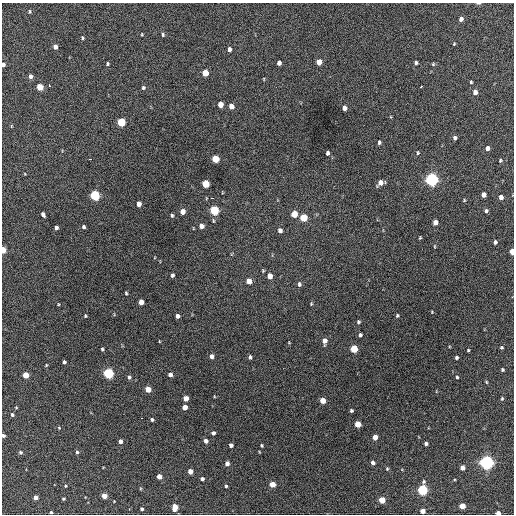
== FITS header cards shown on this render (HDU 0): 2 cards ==
NAXIS1  =                  512 / Axis length
NAXIS2  =                  512 / Axis length

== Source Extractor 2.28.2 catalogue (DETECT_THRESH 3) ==
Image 512 x 512 px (HDU 0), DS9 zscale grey, 1 PNG px = 1 image px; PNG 516 x 516 px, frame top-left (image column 1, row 512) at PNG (2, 3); no overlay
Background 707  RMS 20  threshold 58.6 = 3 sigma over >= 5 px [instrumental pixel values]
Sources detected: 142; all 142 listed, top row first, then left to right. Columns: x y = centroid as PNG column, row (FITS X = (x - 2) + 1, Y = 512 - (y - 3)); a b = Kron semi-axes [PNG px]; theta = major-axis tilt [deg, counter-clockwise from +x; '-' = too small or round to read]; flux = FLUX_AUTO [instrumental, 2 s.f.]
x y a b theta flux
478 3 6 3 0 1400
30 11 6 3 -90 1400
461 19 5 4 - 5500
142 34 3 2 - 1100
163 34 5 4 - 1800
82 38 4 3 - 1500
454 44 4 3 - 1100
55 47 4 4 - 7000
229 49 5 4 - 4400
319 62 5 4 - 15000
279 63 4 4 - 4900
416 63 5 4 - 2800
3 64 5 4 - 3300
107 64 4 3 - 1700
433 64 5 4 - 1400
205 73 5 4 - 23000
30 76 5 4 - 4700
264 79 5 3 - 990
471 82 3 3 - 1600
49 85 3 2 - 4000
40 87 5 4 - 29000
421 87 3 3 - 2900
143 88 5 5 - 2200
475 92 5 4 - 6600
220 105 5 4 - 14000
231 106 5 4 - 10000
344 108 5 4 - 6100
121 122 5 4 - 68000
11 126 5 3 - 1100
455 138 5 4 - 3300
379 142 5 3 - 2400
487 148 4 4 - 5400
327 153 4 3 - 3200
417 153 5 5 - 1800
89 159 3 2 - 4800
215 159 5 4 - 38000
500 160 4 3 - 1500
432 180 5 5 - 390000
380 183 6 5 - 8500
206 184 5 5 - 40000
95 195 5 5 - 120000
483 195 5 4 - 9000
501 197 4 4 - 7000
212 198 3 2 - 5800
464 200 4 3 - 1300
139 204 5 4 - 8400
214 210 5 5 - 92000
486 211 5 5 - 2800
183 212 5 4 - 11000
43 214 5 4 - 4100
294 214 5 4 - 25000
172 215 4 4 - 2000
303 218 5 5 - 44000
213 221 5 3 - 1500
435 222 5 4 - 8800
201 226 5 4 - 8800
56 227 4 4 - 4400
83 227 4 4 - 2500
280 230 5 5 - 4900
420 238 3 3 - 1200
495 242 4 4 - 3400
434 246 5 3 - 1100
3 250 5 3 - 24000
512 252 5 3 - 21000
263 271 4 4 - 1300
172 275 4 4 - 3100
270 276 5 4 - 12000
249 281 5 4 - 14000
299 284 6 5 - 3100
126 293 4 2 - 1800
141 302 5 4 - 12000
58 304 4 4 - 1000
311 304 4 3 - 1200
432 312 4 3 - 910
85 316 4 3 - 1400
177 316 4 4 - 4500
397 316 4 3 - 1600
358 322 5 4 - 2000
360 335 4 3 - 2800
159 341 4 2 - 870
325 341 6 4 89 8800
289 343 3 2 - 860
501 347 4 4 - 1500
102 349 4 3 - 2100
354 349 5 4 - 45000
468 350 3 3 - 1300
212 356 5 4 - 5100
250 357 4 3 - 3000
456 357 3 3 - 2400
64 362 4 3 - 2600
46 365 4 4 - 1200
502 370 3 3 - 1900
108 373 5 5 - 160000
25 375 4 4 - 21000
170 375 4 4 - 6100
129 377 5 4 - 3100
457 377 5 3 - 1700
486 382 4 3 - 1300
148 389 4 4 - 20000
186 398 4 4 - 12000
502 399 5 4 - 1600
323 401 4 4 - 19000
16 407 3 3 - 1100
185 407 4 4 - 12000
351 410 3 3 - 2300
12 415 4 4 - 2300
141 418 2 2 - 2600
152 419 4 4 - 2500
358 424 4 4 - 27000
59 428 4 4 - 1200
213 433 4 3 - 3400
3 435 3 3 - 2900
375 437 4 4 - 12000
120 441 4 4 - 6500
206 441 4 4 - 7000
426 444 4 3 - 3200
231 445 4 4 - 4600
261 445 3 3 - 1600
20 452 5 4 - 2200
77 452 5 4 - 2100
486 462 5 5 - 460000
373 463 4 4 - 4500
227 464 4 4 - 6800
462 467 4 4 - 8600
387 469 4 4 - 1500
190 471 4 4 - 11000
159 476 4 4 - 11000
202 479 4 3 - 3400
272 484 4 4 - 20000
65 486 4 4 - 1500
226 486 4 3 - 1900
422 490 5 5 - 160000
104 496 4 4 - 15000
35 497 4 4 - 7500
63 499 3 3 - 1600
382 500 4 4 - 29000
462 506 4 4 - 17000
175 507 7 5 89 15000
142 509 3 3 - 2400
422 511 4 4 - 10000
51 512 3 3 - 1900
498 513 4 3 - 8800
At the frame edge (FLAGS 8, measured only in part): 7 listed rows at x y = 478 3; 3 64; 3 250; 512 252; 3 435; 51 512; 498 513